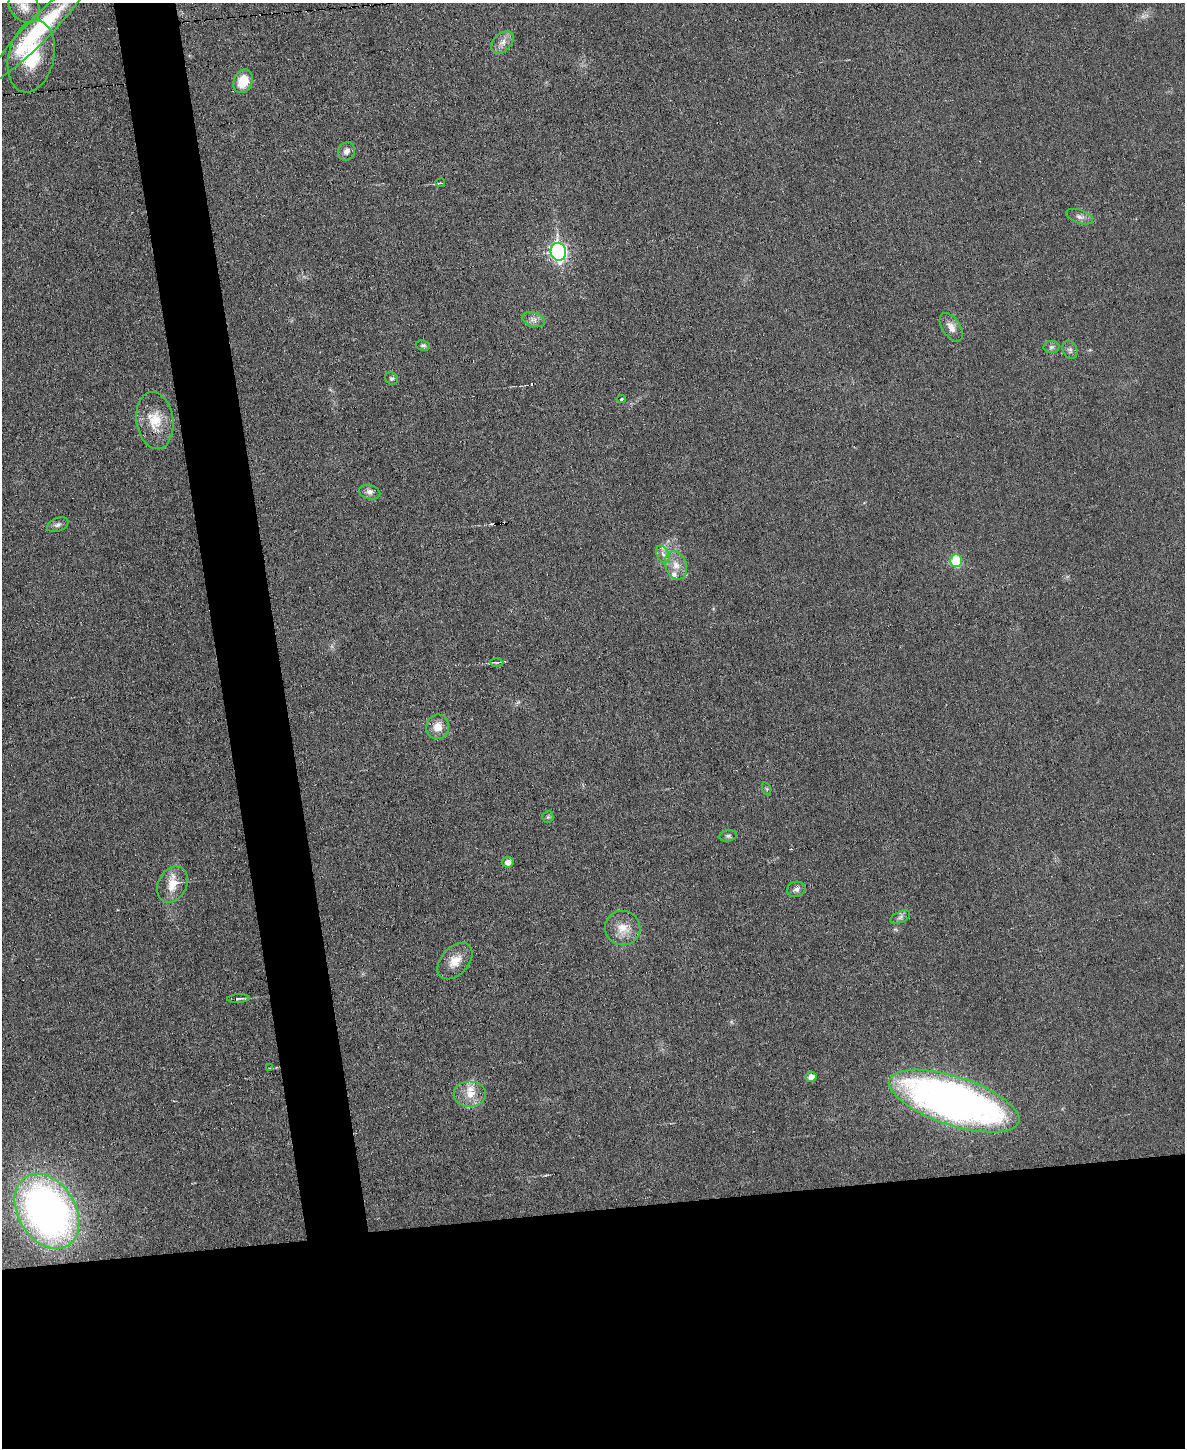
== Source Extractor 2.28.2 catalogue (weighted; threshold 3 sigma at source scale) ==
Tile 11 of 4 x 3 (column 3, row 3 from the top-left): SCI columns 2368-3550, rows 132-1577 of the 4736 x 4713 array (HDU 1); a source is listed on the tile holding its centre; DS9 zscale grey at full resolution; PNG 1187 x 1450 px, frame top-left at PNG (2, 3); each listed source drawn as its Kron ellipse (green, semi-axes under 4 px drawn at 4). Shown black and unused: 21% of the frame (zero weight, under 3 of 6 exposures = <1% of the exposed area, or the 3 px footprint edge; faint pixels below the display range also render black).
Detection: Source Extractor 2.28.2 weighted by HDU 2 'WHT'; one run over the whole footprint, this tile lists its part. Background 0.0307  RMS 0.004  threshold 0.0163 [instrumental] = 3 sigma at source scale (4.09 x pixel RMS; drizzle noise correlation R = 1.36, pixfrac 0.8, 0.05/0.05 arcsec/px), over >= 5 px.
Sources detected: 44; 3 cosmic-ray / hot-pixel residue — neither listed nor drawn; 2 inside a brighter listed object's ellipse — not listed separately; the other 39 listed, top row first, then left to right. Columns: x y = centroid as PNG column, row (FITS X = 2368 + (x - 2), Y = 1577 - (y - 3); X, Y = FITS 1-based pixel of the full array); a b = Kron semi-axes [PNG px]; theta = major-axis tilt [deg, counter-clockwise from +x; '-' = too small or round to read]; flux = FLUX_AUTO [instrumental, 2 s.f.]
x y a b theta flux
24 7 17 13 -45 4.4
39 29 71 12 46 33
503 42 13 8 45 2.6
31 56 36 23 77 20
243 81 12 9 65 8.1
346 151 9 8 - 2
440 183 5 3 - 0.36
1079 217 14 6 -19 1.8
558 252 9 7 -81 110
533 320 12 7 -17 1.8
951 327 16 9 -57 3
423 345 7 5 -9 0.74
1051 347 8 6 1 1
1070 350 9 7 -66 1.2
391 378 6 6 - 0.75
621 399 4 3 - 0.4
155 420 29 18 -82 10
370 492 11 7 -15 1.5
58 525 11 6 21 1.4
663 554 9 6 -62 1.6
956 561 6 6 - 18
676 565 14 10 -71 4
497 662 7 3 1 0.55
438 727 12 11 - 4.3
767 789 6 4 -71 0.52
548 817 6 5 - 0.69
728 836 9 5 9 0.87
508 862 5 5 - 2.2
172 885 19 14 62 6.5
796 889 9 7 12 1.5
900 917 10 5 25 1.3
623 928 18 17 - 6
455 961 21 13 48 5.7
238 998 11 4 3 0.95
270 1068 3 3 - 0.3
811 1077 6 5 - 2.5
470 1094 16 13 0 5.4
954 1101 68 24 -18 220
47 1211 40 29 -58 180